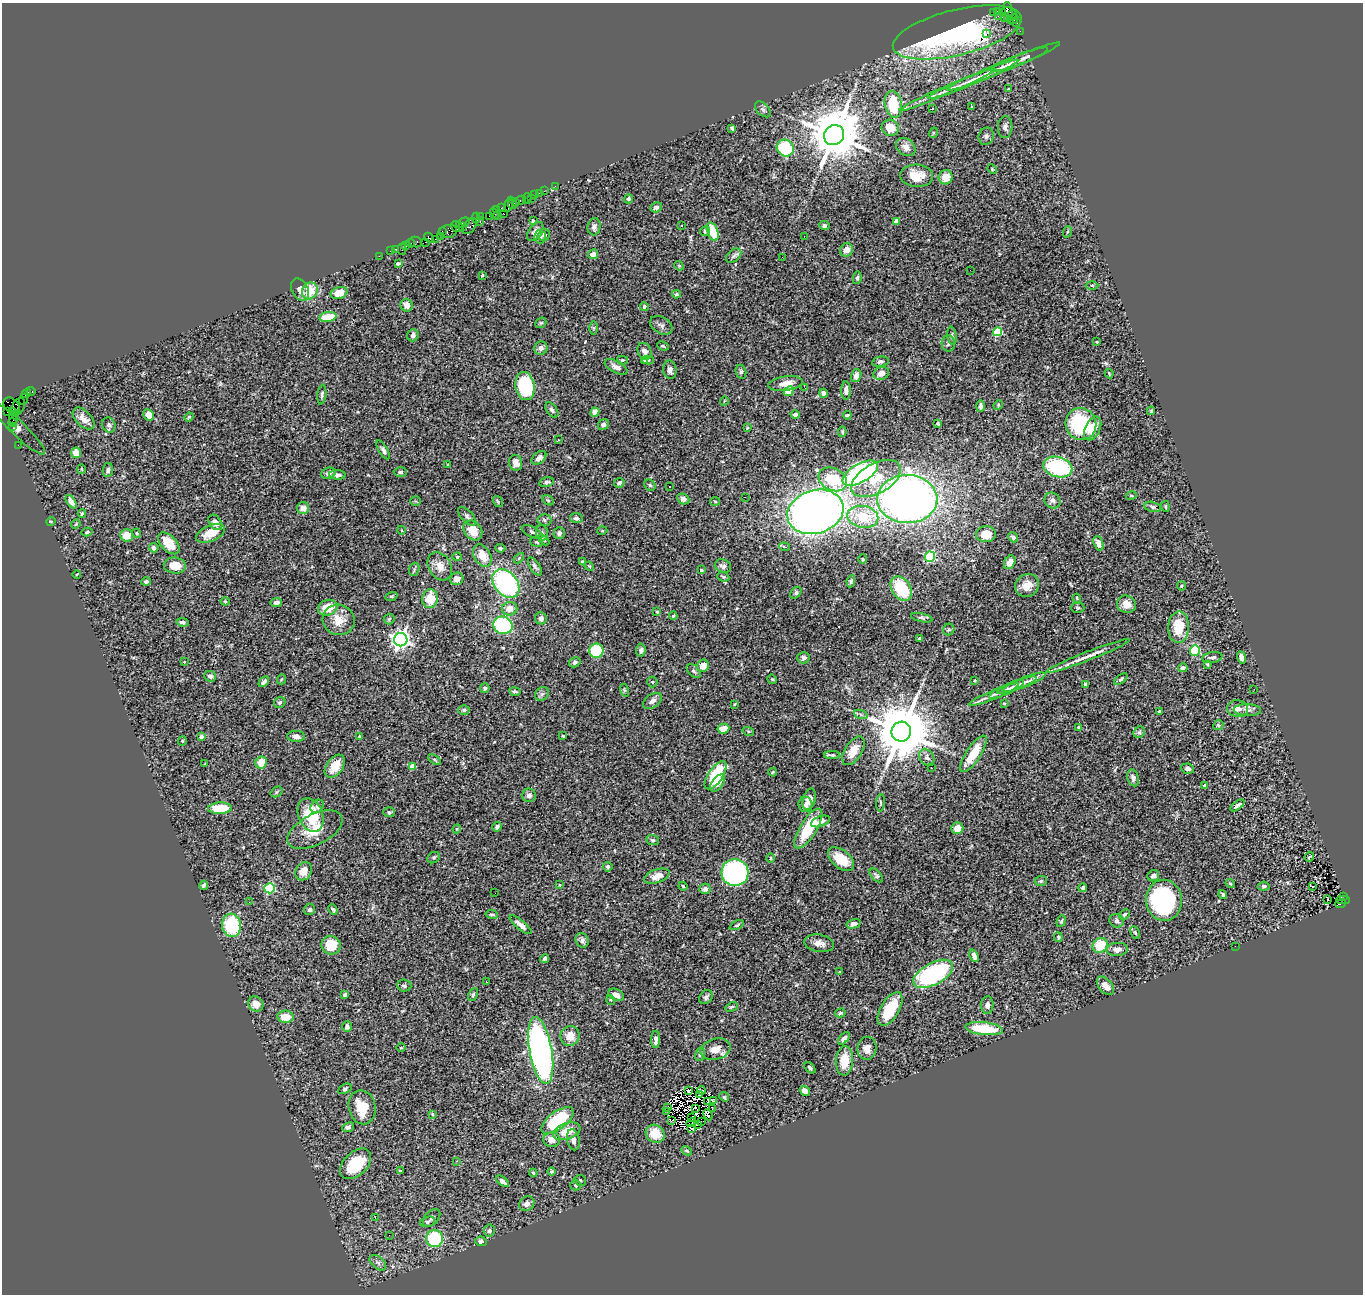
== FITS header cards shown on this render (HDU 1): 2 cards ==
NAXIS1  =                 1361
NAXIS2  =                 1292

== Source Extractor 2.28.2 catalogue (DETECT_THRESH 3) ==
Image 1361 x 1292 px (HDU 1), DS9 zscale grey, 1 PNG px = 1 image px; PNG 1365 x 1296 px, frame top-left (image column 1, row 1292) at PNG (2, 3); each listed source drawn as its Kron ellipse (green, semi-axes under 4 px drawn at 4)
Background 0.939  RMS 0.054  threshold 0.161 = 3 sigma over >= 5 px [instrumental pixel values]
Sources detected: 472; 6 with non-positive FLUX_AUTO (blend fragments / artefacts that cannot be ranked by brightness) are neither listed nor drawn; the other 466 listed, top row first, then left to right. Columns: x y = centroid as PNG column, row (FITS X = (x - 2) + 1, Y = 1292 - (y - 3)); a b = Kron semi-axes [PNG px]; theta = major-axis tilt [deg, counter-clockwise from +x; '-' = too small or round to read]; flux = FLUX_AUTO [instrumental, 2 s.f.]
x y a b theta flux
993 12 3 2 - 470
997 12 4 3 - 67
1008 12 10 5 -85 810
1003 13 3 3 - 680
1012 14 4 3 - 330
998 16 2 2 - 28
1004 18 3 2 - 70
1013 19 5 4 - 310
1017 23 3 3 - 160
1020 31 2 2 - 27
957 32 66 23 13 760
986 34 2 2 - 2100
1019 60 31 5 21 30
1004 66 61 5 23 53
973 79 49 4 23 44
1009 89 4 3 - 6.2
947 90 52 4 23 46
893 104 13 8 -78 150
972 106 3 2 - 7.3
932 108 4 2 - 5.5
763 109 9 5 -45 8.8
1005 127 11 7 89 14
732 128 4 3 - 6.2
890 128 9 8 - 54
933 133 5 3 - 3.5
834 135 10 9 - 24000
986 136 9 7 67 10
906 147 11 8 -38 19
785 148 9 8 - 200
992 169 5 4 - 4.3
916 176 16 11 -4 53
946 177 7 7 - 39
555 186 2 2 - 25
544 191 2 2 - 56
539 193 2 2 - 26
535 195 3 3 - 180
527 198 5 2 - 81
531 198 2 2 - 31
628 199 4 4 - 7.1
521 200 5 3 - 220
516 202 2 2 - 110
512 203 5 3 - 280
509 204 8 3 75 420
656 207 6 5 - 13
501 208 2 2 - 68
496 210 4 2 - 110
494 214 5 3 - 240
504 214 3 2 - 270
489 216 2 2 - 110
498 216 4 3 - 180
480 217 3 3 - 170
476 218 5 4 - 330
480 221 3 3 - 140
533 221 3 3 - 4.7
897 221 4 4 - 41
463 223 7 3 25 450
470 226 9 5 54 1200
682 226 3 3 - 13
824 226 5 4 - 9.3
457 227 7 5 -19 540
463 227 2 2 - 110
594 227 8 6 83 12
448 231 9 6 14 1300
705 231 5 4 - 6.3
442 232 4 2 - 110
535 232 11 6 55 18
713 232 9 5 -69 100
1067 232 6 3 70 4.2
544 235 6 5 - 7.2
440 236 2 2 - 51
804 236 2 2 - 3.4
540 237 6 6 - 8.5
429 238 5 3 - 310
435 239 2 2 - 160
416 242 6 5 - 250
426 242 3 2 - 220
410 243 4 3 - 140
406 245 3 3 - 160
396 249 3 2 - 78
402 249 5 2 - 270
846 250 7 6 - 25
390 251 2 2 - 65
593 254 5 5 - 23
379 256 2 2 - 39
734 256 9 6 41 9
782 257 2 2 - 7.6
398 263 4 3 - 7
679 266 5 4 - 4.5
970 270 3 2 - 2.9
482 275 3 3 - 3.7
857 278 6 4 80 7.2
1092 285 6 4 -2 4.4
300 290 12 8 -61 22
310 291 9 7 64 40
339 293 8 6 18 55
676 294 4 3 - 4.9
407 305 6 6 - 22
644 306 4 4 - 6.8
328 317 8 5 9 88
541 323 6 5 - 4.7
661 325 12 8 -32 14
594 328 6 4 -89 4.9
998 332 4 4 - 200
413 335 6 5 - 10
952 336 9 4 -82 7.4
1097 342 3 2 - 2.3
948 343 8 6 -87 11
663 346 6 4 -22 4.8
541 348 7 6 - 16
644 351 9 6 -58 21
622 360 5 4 - 4.3
648 360 6 4 2 3.9
645 361 3 2 - 3.3
880 362 8 5 10 7.5
616 367 12 6 -28 17
670 370 9 6 -83 16
741 372 7 5 -76 6.9
881 373 8 6 20 28
1109 373 5 3 - 3.7
856 376 7 5 73 22
785 383 17 7 8 35
525 386 14 9 -79 290
805 388 2 2 - 6.3
846 390 9 5 -89 15
31 391 4 3 - 120
789 391 5 4 - 91
26 393 5 3 - 230
823 393 4 4 - 17
322 395 10 4 83 8.5
23 399 5 2 - 110
724 401 4 3 - 2.7
998 405 5 4 - 3.8
12 406 9 6 -44 240
980 406 6 3 88 10
18 407 9 6 64 830
552 410 9 5 -53 11
1151 411 4 4 - 3.6
7 412 2 2 - 20
14 412 5 4 - 580
595 412 5 4 - 31
795 414 4 4 - 11
149 415 6 5 - 29
847 415 4 3 - 5.7
189 417 4 3 - 4.1
13 418 6 3 84 190
84 419 13 7 -46 26
13 422 4 2 - 120
938 423 3 3 - 3.9
1081 424 16 15 - 250
109 425 8 6 -65 8.3
603 425 6 5 - 10
12 426 2 2 - 76
17 428 38 7 -44 260
747 428 4 4 - 3.6
1093 428 12 7 65 54
842 432 5 4 - 5.4
558 440 3 2 - 11
18 445 2 2 - 37
383 450 10 4 -59 9.4
76 453 5 5 - 48
539 458 8 5 40 20
516 463 8 6 -75 26
448 464 3 2 - 2
1058 467 15 10 -15 290
82 469 5 3 - 3.2
108 470 7 5 82 9
400 472 6 4 -1 7.6
328 473 7 5 20 13
860 473 20 9 29 740
337 475 8 5 -5 13
833 479 15 11 -28 170
876 479 27 15 30 110
546 482 7 4 12 8.4
619 483 5 4 - 9.8
650 485 6 5 - 5.1
670 486 2 2 - 4.4
1131 496 5 3 - 4
745 497 2 2 - 11
683 499 6 5 - 15
907 499 30 24 -2 2900
548 500 6 4 -31 5.1
415 501 5 4 - 4.6
715 501 5 3 - 3.4
1052 501 8 7 - 11
71 502 7 4 -56 19
498 502 6 4 -57 4.4
1165 506 5 3 - 4.6
1153 507 8 5 -14 8.8
303 508 6 6 - 20
815 512 29 21 17 2900
82 513 4 3 - 4.8
467 516 11 5 -47 11
863 517 15 11 -11 120
576 518 6 5 - 11
544 520 7 5 -4 8.4
51 521 5 3 - 3
215 522 8 5 -53 21
76 524 5 4 - 4
401 530 4 3 - 3.2
473 530 11 8 -49 56
602 531 5 3 - 2.5
87 532 5 3 - 4.5
532 532 11 5 -27 9.9
137 533 4 4 - 3.8
210 533 15 8 23 60
542 533 8 6 -75 9
559 533 6 5 - 8.7
986 534 10 8 5 55
126 535 6 6 - 40
1013 537 5 4 - 8.9
544 540 6 4 -46 4.7
537 542 6 5 - 4.7
169 543 13 7 -45 82
1098 543 7 4 -70 26
784 547 5 4 - 6.5
154 548 5 4 - 12
500 548 5 4 - 7.7
482 556 12 8 -59 52
457 557 5 4 - 4.3
930 557 5 5 - 310
519 558 6 4 46 4.6
863 559 4 4 - 4
583 561 3 3 - 4.1
1010 562 7 5 61 35
175 565 11 8 -4 55
440 566 15 11 -59 34
535 566 10 5 -57 10
589 566 5 3 - 3.2
723 566 8 6 -19 12
414 569 7 5 70 6.7
701 570 4 3 - 6.6
77 574 4 3 - 2.7
723 577 6 4 -24 6.5
457 579 7 6 - 20
851 581 6 4 79 5.5
146 582 4 4 - 8
506 583 16 11 -50 550
1027 586 12 11 - 39
1181 586 5 4 - 3.9
901 589 13 9 -58 140
796 593 6 4 50 6.3
391 596 6 4 19 4.7
1077 598 4 3 - 3.5
430 599 9 7 83 73
225 601 4 4 - 4
276 602 6 4 6 11
1126 604 10 8 -23 39
328 608 10 7 19 65
1078 608 7 5 0 5.1
510 609 8 7 - 32
657 612 4 3 - 4.9
673 616 4 3 - 4
541 618 6 5 - 13
922 618 11 4 -13 7.4
389 619 5 5 - 5.9
339 620 16 15 - 58
182 622 6 4 -10 10
503 625 9 8 - 310
1179 627 16 10 88 93
949 630 6 5 - 6.7
919 638 4 3 - 3.8
401 640 7 6 - 1800
641 650 6 4 84 8.1
596 651 7 7 - 210
1195 651 5 5 - 250
1088 656 45 4 21 43
1212 657 10 5 9 11
1241 657 6 4 -71 14
803 658 6 5 - 9.4
184 662 3 2 - 2.4
575 662 6 5 - 9.5
1207 664 4 4 - 3.7
703 666 6 5 - 40
1183 668 4 4 - 13
694 671 8 5 -46 8.4
210 676 6 5 - 12
282 679 5 3 - 3.3
772 679 5 4 - 3.6
1121 679 8 4 40 7.6
975 680 3 3 - 3.1
264 682 6 4 45 10
652 682 5 5 - 4.6
1024 682 23 5 21 23
1086 684 3 3 - 17
1017 685 21 4 21 18
485 688 5 4 - 7.3
1006 689 19 5 25 17
1254 689 3 2 - 6.6
624 690 6 4 -72 4.6
515 692 6 4 -9 7.2
542 694 7 6 - 10
994 695 27 4 23 28
652 701 10 6 34 16
280 702 6 5 - 7.9
1004 703 4 3 - 3.3
735 704 3 2 - 3.1
1238 709 10 8 -5 21
464 710 5 4 - 5.3
1247 710 13 6 -2 15
1159 711 4 3 - 4.9
861 715 7 4 -20 6.9
1218 725 5 4 - 4.4
1078 727 3 3 - 4.1
723 729 6 5 - 47
748 731 6 4 -19 4.4
901 732 10 9 - 32000
1139 732 6 5 - 6.7
296 736 9 5 -4 16
563 736 3 3 - 3.9
201 737 4 3 - 11
360 737 3 3 - 4.4
182 741 5 4 - 4
853 751 16 8 58 46
973 754 21 7 57 93
832 755 8 4 1 6.7
927 757 9 6 -53 13
434 760 7 3 -35 5.6
261 762 6 5 - 45
204 764 3 2 - 2.7
335 766 13 8 54 53
412 766 4 4 - 43
931 768 3 2 - 4.5
1188 768 6 5 - 12
773 772 4 2 - 2.7
716 775 16 7 56 200
1133 778 8 5 -74 15
718 783 10 5 52 27
1204 785 4 3 - 12
277 792 6 4 37 4.8
529 795 7 6 - 14
809 799 11 6 73 35
880 803 9 3 86 5.1
806 805 7 7 - 13
1237 805 8 3 37 8.4
317 806 7 6 - 9
220 808 12 5 3 100
389 812 6 5 - 6.3
311 815 17 12 -67 130
820 821 10 5 20 19
497 827 5 4 - 8
808 828 23 8 58 140
957 828 6 6 - 41
457 829 4 4 - 3.6
315 830 30 15 27 78
652 840 6 5 - 7.8
1309 857 5 2 - 1.8
434 858 6 5 - 6
771 858 5 3 - 3.1
841 859 15 9 -40 95
608 867 5 4 - 6.5
304 871 9 7 59 37
735 872 13 13 - 620
876 875 8 4 -46 7.6
657 876 13 6 20 36
1153 876 6 5 - 11
1041 881 6 5 - 5.5
1230 884 5 3 - 4.7
204 885 4 3 - 6.8
559 885 3 3 - 3.2
683 886 4 3 - 3.8
1264 886 6 4 7 6.5
1313 886 4 3 - 41
270 888 5 5 - 300
1083 888 4 4 - 6.9
705 889 6 5 - 14
495 893 2 2 - 2.4
1223 895 5 4 - 7.7
1343 896 2 2 - 150
1328 899 2 2 - 3.8
1164 900 20 18 -88 530
1343 900 7 2 1 210
249 902 2 2 - 8.3
1341 903 5 3 - 510
310 910 6 5 - 7.6
333 910 5 3 - 7.4
492 914 6 3 -9 5.3
1124 914 6 4 43 8.2
1061 921 6 3 69 5.5
1117 921 7 6 - 11
854 924 7 4 15 13
232 925 11 9 -82 220
520 925 13 4 -39 22
737 925 8 3 26 5.4
1135 933 6 4 -62 5.7
1058 937 5 4 - 5.6
582 940 7 6 - 14
819 943 15 8 -9 24
331 945 9 9 - 81
1100 945 8 7 - 94
1235 946 2 2 - 3.6
1117 949 11 6 3 23
974 956 6 4 -68 13
545 958 4 3 - 8.2
840 972 3 3 - 3.4
933 974 22 11 29 520
486 982 3 2 - 3.6
404 986 7 6 - 8
1105 986 11 6 -49 25
345 995 4 3 - 6
473 995 7 4 63 6.1
616 995 8 5 -26 19
706 997 8 6 50 8.9
611 1000 5 3 - 2.6
256 1004 8 7 - 28
987 1005 9 6 86 13
732 1007 6 4 26 5
890 1009 19 9 59 120
840 1013 5 4 - 5.7
286 1017 8 6 -4 50
347 1027 5 5 - 11
984 1029 19 6 -6 130
570 1036 10 9 - 47
844 1038 7 4 48 10
656 1040 8 4 90 15
401 1048 4 3 - 3.1
867 1048 11 9 85 27
715 1049 15 10 15 38
541 1051 34 11 -80 1400
700 1054 6 5 - 7
844 1061 15 8 86 67
810 1068 7 4 -46 7.3
345 1089 7 4 28 6.8
701 1090 4 2 - 6.3
688 1091 4 3 - 7.9
805 1091 5 4 - 27
700 1095 4 2 - 7.9
724 1097 5 4 - 4.5
708 1101 3 2 - 1.7
714 1101 3 2 - 3.1
362 1107 17 13 -77 95
668 1107 3 2 - 4.2
696 1108 3 2 - 4.9
712 1108 4 2 - 5.1
667 1111 2 2 - 2.5
432 1114 4 3 - 3.9
708 1115 6 3 -64 12
692 1118 3 2 - 4.3
557 1120 19 9 37 240
672 1121 4 2 - 1.4
702 1122 4 2 - 1.2
691 1123 5 2 - 1.5
697 1124 3 2 - 4.7
348 1127 6 4 22 12
692 1128 4 2 - 4.2
567 1131 14 8 19 66
655 1134 10 8 -37 68
552 1140 8 7 - 31
573 1140 11 6 -78 20
687 1151 6 4 -27 5.2
456 1161 3 3 - 3.4
356 1164 18 11 44 140
400 1171 4 4 - 4.9
552 1172 4 4 - 5.9
533 1173 4 3 - 3.9
580 1180 6 5 - 6.1
503 1181 7 4 -38 14
576 1185 5 5 - 8.1
527 1204 8 7 - 18
375 1218 3 2 - 35
432 1218 10 6 47 11
427 1222 7 5 17 8.1
489 1230 6 5 - 9.1
389 1235 2 2 - 17
434 1239 8 8 - 240
481 1241 6 5 - 12
378 1263 9 6 -41 14
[6 non-positive-flux detections neither listed nor drawn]